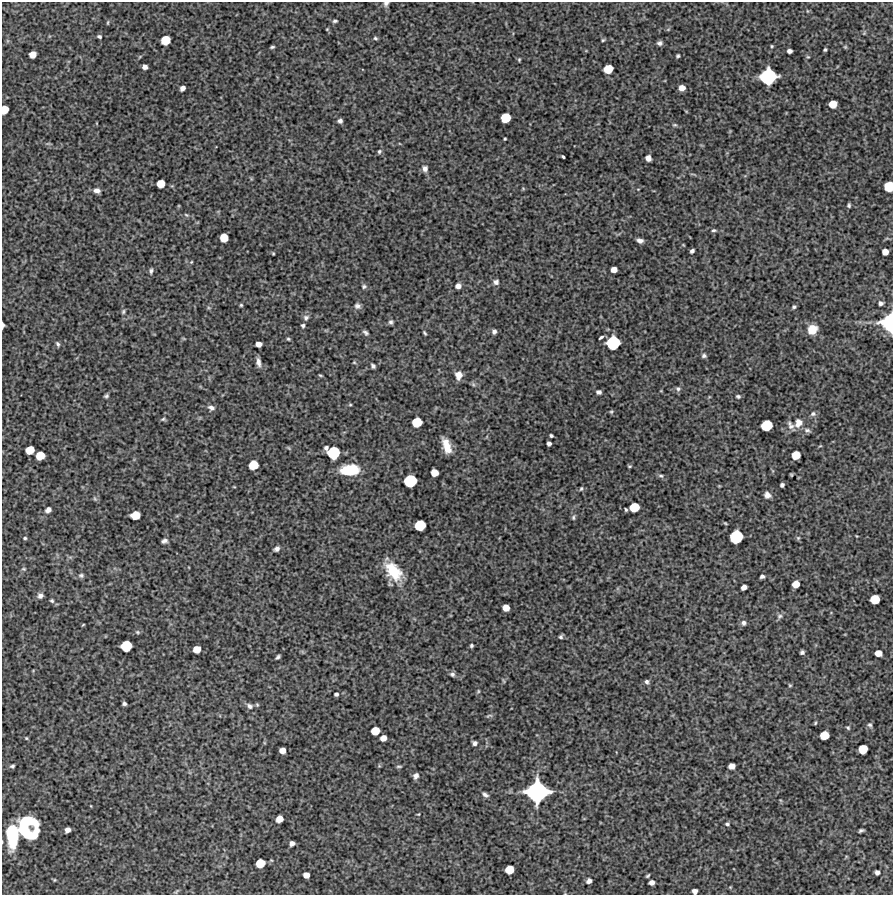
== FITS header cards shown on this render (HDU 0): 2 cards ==
NAXIS1  =                  891 /Length X axis
NAXIS2  =                  893 /Length Y axis

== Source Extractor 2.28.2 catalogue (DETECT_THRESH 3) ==
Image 891 x 893 px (HDU 0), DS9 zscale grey, 1 PNG px = 1 image px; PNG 895 x 897 px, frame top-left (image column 1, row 893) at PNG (2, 2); no overlay
Background 6150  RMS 350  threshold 1050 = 3 sigma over >= 5 px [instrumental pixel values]
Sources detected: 185; all 185 listed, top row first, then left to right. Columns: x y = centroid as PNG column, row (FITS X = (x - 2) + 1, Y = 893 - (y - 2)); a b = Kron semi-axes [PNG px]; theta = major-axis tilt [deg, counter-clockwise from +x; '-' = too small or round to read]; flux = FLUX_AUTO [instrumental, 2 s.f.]
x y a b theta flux
386 4 6 5 - 6.6e+04
335 21 5 4 - 4.1e+04
108 23 6 3 81 2.5e+04
327 29 3 3 - 1.8e+04
864 33 5 5 - 2.5e+04
99 37 5 4 - 4.2e+04
375 38 5 4 - 3.6e+04
166 40 7 7 - 4.5e+05
603 40 5 4 - 2.9e+04
660 43 5 4 - 5.8e+04
772 46 3 3 - 2.4e+04
272 47 5 3 - 3.5e+04
845 47 5 4 - 2.5e+04
825 50 3 3 - 3.3e+04
789 51 5 4 - 8.0e+04
33 54 6 5 - 2.1e+05
678 56 3 3 - 3.5e+04
808 57 5 3 - 2.2e+04
519 59 5 3 - 2.8e+04
145 67 5 4 - 1.1e+05
608 69 7 6 - 4.3e+05
768 76 12 11 - 1.7e+06
183 88 5 4 - 1.0e+05
682 88 5 5 - 1.6e+05
833 104 6 6 - 3.2e+05
4 110 7 5 74 3.3e+05
505 118 7 7 - 5.1e+05
340 121 5 5 - 5.9e+04
675 125 6 4 17 2.9e+04
505 139 3 2 - 2.5e+04
379 152 6 5 - 4.2e+04
563 157 4 2 - 3.5e+04
648 158 5 5 - 1.4e+05
425 169 7 7 - 1.0e+05
161 184 6 6 - 3.1e+05
889 186 7 7 - 5.4e+05
97 190 7 5 -10 1.0e+05
849 205 4 3 - 3.7e+04
186 215 6 5 - 3.5e+04
714 230 6 4 4 3.9e+04
224 238 7 6 - 3.5e+05
640 241 6 4 -15 8.9e+04
692 251 4 4 - 6.3e+04
885 252 5 5 - 1.8e+05
273 254 3 2 - 2.3e+04
191 262 4 3 - 2.1e+04
614 270 5 5 - 1.6e+05
151 271 7 4 83 4.7e+04
496 282 7 6 - 7.8e+04
364 286 7 5 29 4.7e+04
458 286 6 5 - 1.2e+05
881 303 4 4 - 7.2e+04
241 305 4 4 - 2.9e+04
357 306 8 7 - 8.1e+04
794 307 5 4 - 3.9e+04
123 312 7 5 75 3.8e+04
306 318 8 8 - 7.7e+04
391 322 6 5 - 5.4e+04
889 322 14 11 -88 1.3e+06
3 325 5 3 - 6.0e+04
303 325 4 4 - 4.6e+04
812 329 10 9 - 3.3e+05
494 331 5 5 - 6.8e+04
365 332 8 4 -38 5.6e+04
425 333 4 3 - 3.1e+04
601 337 5 3 - 4.6e+04
288 339 5 3 - 3.1e+04
613 343 10 9 - 1.1e+06
58 344 7 5 -58 4.6e+04
258 344 5 4 - 1.4e+05
704 356 5 5 - 5.0e+04
258 362 10 4 -79 1.1e+05
354 362 5 4 - 2.6e+04
373 366 6 5 - 5.2e+04
320 375 5 3 - 2.4e+04
458 375 8 7 - 1.9e+05
678 389 7 6 - 5.6e+04
599 392 5 4 - 7.5e+04
106 396 4 4 - 4.3e+04
738 396 6 5 - 4.0e+04
350 405 5 3 - 2.4e+04
211 408 8 6 -20 8.6e+04
611 412 5 4 - 3.0e+04
813 414 7 6 - 6.9e+04
163 419 6 5 - 3.6e+04
417 422 7 7 - 5.0e+05
798 423 11 9 64 1.9e+05
767 425 8 8 - 7.0e+05
791 425 13 7 -57 1.0e+05
807 430 10 6 -11 7.2e+04
551 436 4 3 - 3.8e+04
549 443 4 4 - 7.2e+04
446 446 15 7 -72 3.4e+05
820 446 5 3 - 2.0e+04
326 448 5 4 - 6.0e+04
30 450 7 6 - 3.7e+05
333 453 9 9 - 9.3e+05
40 455 7 6 - 3.9e+05
796 455 7 6 - 3.5e+05
253 465 7 7 - 4.6e+05
629 466 5 4 - 2.6e+04
350 470 16 9 4 1.0e+06
434 473 6 6 - 2.5e+05
791 475 3 2 - 2.1e+04
661 476 7 5 -17 4.9e+04
410 481 9 9 - 9.5e+05
782 485 4 4 - 5.5e+04
581 489 6 4 72 3.2e+04
767 495 7 6 - 1.1e+05
95 499 7 4 -59 3.5e+04
634 507 7 7 - 4.8e+05
48 510 6 5 - 1.0e+05
626 510 4 3 - 3.2e+04
135 515 7 6 - 4.1e+05
573 517 8 5 81 4.2e+04
420 525 8 7 - 6.3e+05
736 537 10 9 - 1.0e+06
25 538 4 4 - 3.0e+04
798 538 6 5 - 3.3e+04
164 541 6 4 11 6.7e+04
277 549 6 5 - 7.5e+04
24 569 6 4 -11 3.0e+04
393 571 24 14 -49 7.3e+05
81 575 7 6 - 5.4e+04
762 576 4 4 - 6.0e+04
796 584 6 5 - 2.3e+05
744 587 5 4 - 1.2e+05
40 596 7 6 - 8.4e+04
875 599 7 7 - 4.6e+05
52 601 5 4 - 3.7e+04
506 608 6 5 - 2.2e+05
780 616 8 6 34 6.3e+04
744 623 7 6 - 6.9e+04
83 625 3 2 - 1.9e+04
137 632 6 5 - 3.6e+04
561 637 4 4 - 4.4e+04
126 646 8 8 - 6.7e+05
471 646 3 3 - 3.8e+04
197 649 6 6 - 2.6e+05
802 652 4 4 - 5.2e+04
878 653 6 5 - 2.0e+05
278 657 5 3 - 4.5e+04
452 674 6 6 - 5.9e+04
647 682 6 5 - 5.6e+04
790 685 5 4 - 2.6e+04
478 691 5 4 - 2.5e+04
336 694 4 4 - 5.2e+04
124 704 4 3 - 5.0e+04
257 705 5 5 - 3.0e+04
250 706 9 7 -35 9.2e+04
489 715 9 3 7 3.4e+04
815 723 4 3 - 2.6e+04
870 725 8 6 -58 5.4e+04
848 728 5 4 - 3.1e+04
375 731 7 6 - 3.5e+05
824 735 7 6 - 3.9e+05
26 738 4 4 - 2.3e+04
383 738 5 5 - 1.7e+05
475 743 5 5 - 7.3e+04
863 749 7 7 - 4.3e+05
282 750 5 5 - 1.7e+05
12 766 4 4 - 3.9e+04
399 766 7 3 4 3.1e+04
731 766 6 5 - 1.7e+05
416 776 6 4 55 7.7e+04
537 792 16 16 - 2.9e+06
485 794 7 4 -33 6.3e+04
91 806 3 2 - 1.4e+04
418 814 3 3 - 1.8e+04
279 819 6 5 - 2.4e+05
727 824 5 4 - 4.0e+04
28 828 21 18 -74 1.8e+06
67 830 5 4 - 1.2e+05
861 830 5 3 - 4.5e+04
12 836 19 9 -89 1.5e+06
292 843 5 4 - 9.4e+04
260 863 7 6 - 4.2e+05
509 870 7 6 - 3.7e+05
877 872 4 4 - 7.9e+04
306 875 5 5 - 1.6e+05
648 876 4 2 - 2.9e+04
589 881 5 4 - 9.3e+04
652 882 5 4 - 9.7e+04
176 891 8 4 39 3.4e+04
695 891 5 5 - 1.2e+05
At the frame edge (FLAGS 8, measured only in part): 6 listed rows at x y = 386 4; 4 110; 889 186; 889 322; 3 325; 695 891